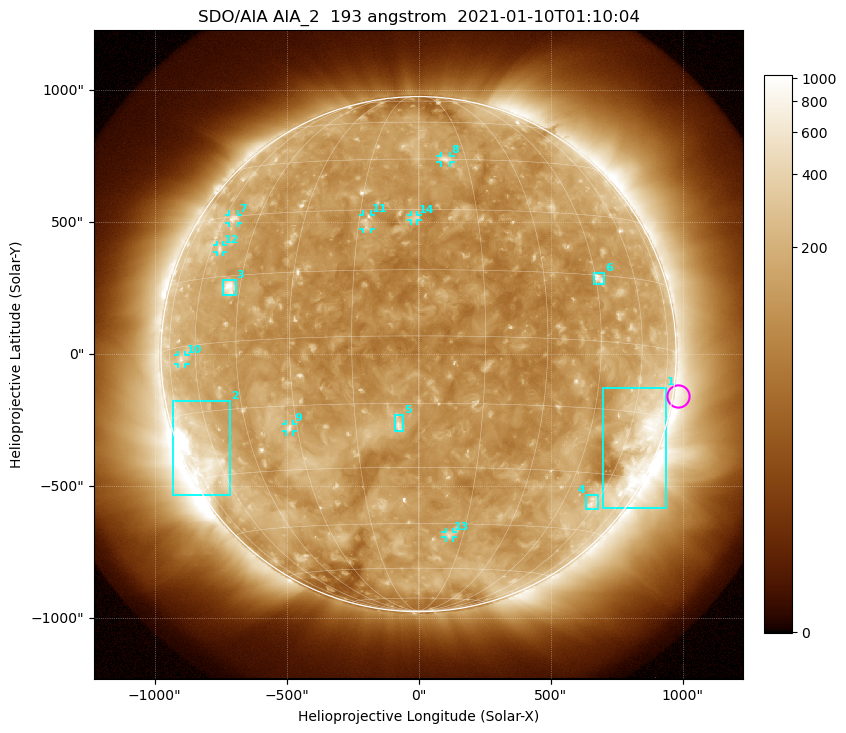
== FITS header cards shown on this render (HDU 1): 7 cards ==
TELESCOP= 'SDO/AIA'
INSTRUME= 'AIA_2'
WAVELNTH=                  193
WAVEUNIT= 'angstrom'
DATE-OBS= '2021-01-10T01:10:04.84'
CTYPE1  = 'HPLN-TAN'
CTYPE2  = 'HPLT-TAN'

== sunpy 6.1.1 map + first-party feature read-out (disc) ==
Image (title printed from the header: SDO/AIA AIA_2  193 angstrom  2021-01-10T01:10:04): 1024 x 1024 px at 2.4 arcsec/px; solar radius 976 arcsec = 407 px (full disc in frame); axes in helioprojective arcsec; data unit not stated in the header (colour bar unlabelled)
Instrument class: DISC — disc imager (sunpy class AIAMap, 193 A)
Bright regions (active regions / flare kernels): reference = the median radial profile (limb darkening/brightening removed); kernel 9 px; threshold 5 sigma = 187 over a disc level ~126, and >= 1.15x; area >= 12 px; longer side >= 10 px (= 24 arcsec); searched inside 0.97 R_sun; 14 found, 14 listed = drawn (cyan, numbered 1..; 8 of them under ~33 arcsec drawn as corner ticks so the feature stays visible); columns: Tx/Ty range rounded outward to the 5 arcsec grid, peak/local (2 s.f.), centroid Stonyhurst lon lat
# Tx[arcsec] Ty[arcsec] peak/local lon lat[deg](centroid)
1 695..935 -585..-125 4.6 +67 -22
2 -930..-710 -535..-175 14 -66 -25
3 -745..-690 220..280 6.7 -49 +12
4 635..680 -590..-535 3.3 +58 -37
5 -90..-55 -295..-230 5.6 -5 -20
6 665..705 265..310 5.1 +46 +14
7 -720..-685 495..530 3.5 -55 +29
8 85..120 725..750 3.6 +8 +45
9 -505..-475 -295..-265 4.1 -32 -20
10 -910..-880 -35..-5 2.9 -67 -3
11 -210..-180 475..530 3 -13 +27
12 -765..-740 385..415 2.9 -56 +22
13 100..130 -695..-675 3.2 +10 -48
14 -30..-5 505..525 3.2 -1 +28
Off-limb structures (1.02-1.3 R_sun): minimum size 162 px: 3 found; the strongest spans PA ~220..325 deg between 1.02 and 1.3 R_sun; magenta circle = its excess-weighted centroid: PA ~260 deg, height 1.02 R_sun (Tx ~985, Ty ~-160 arcsec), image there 1.7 x the reference